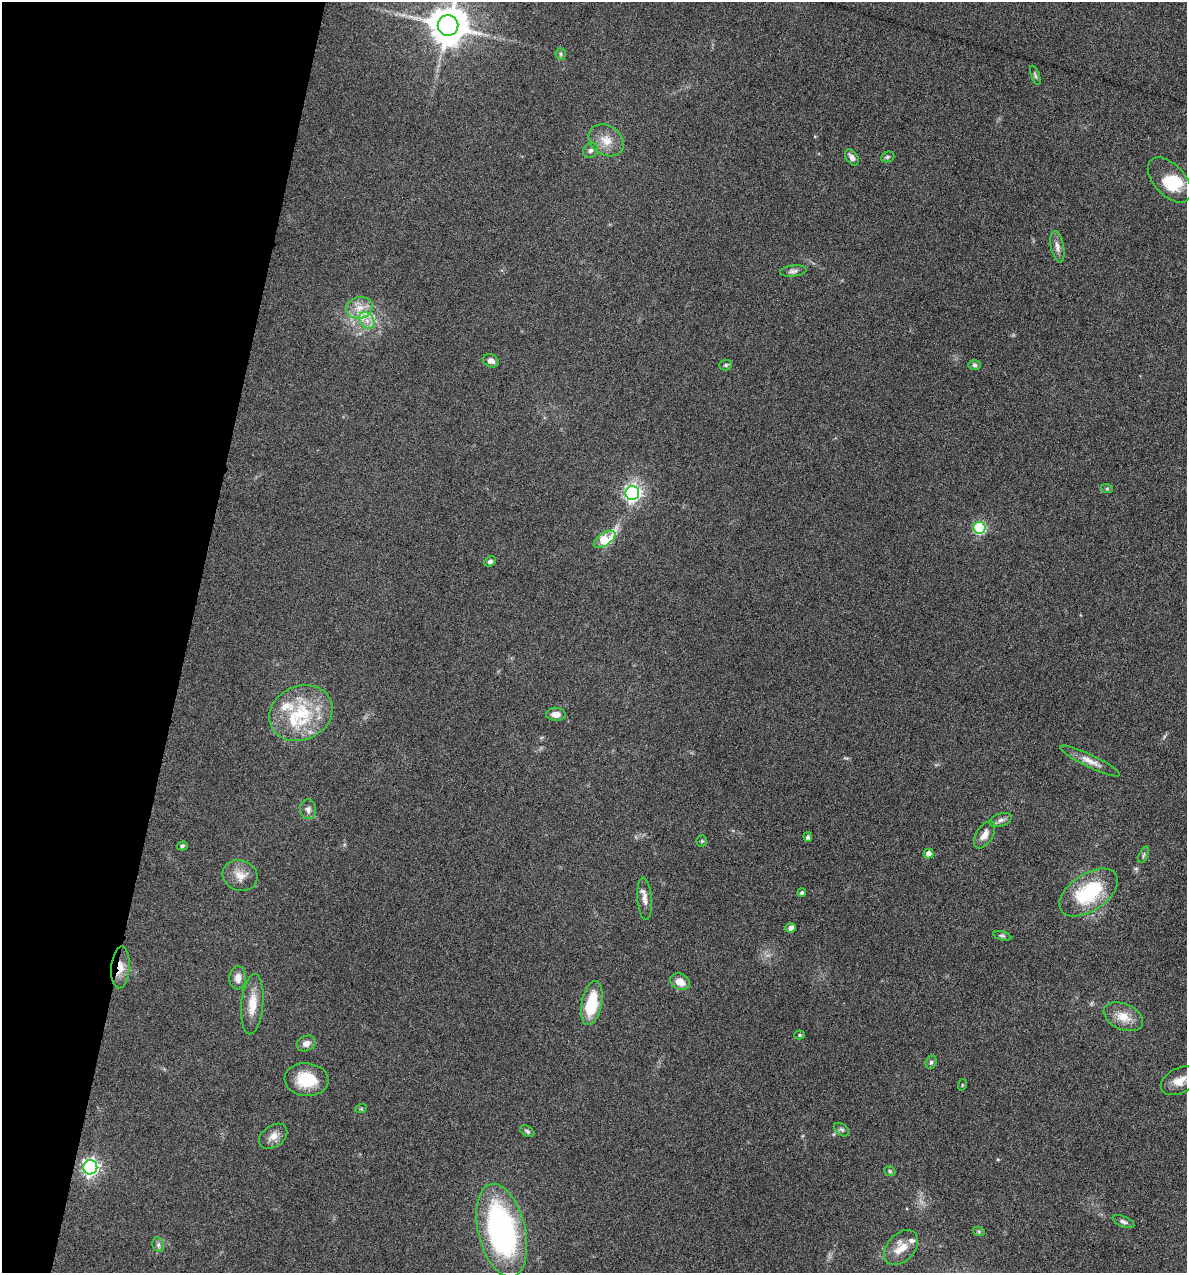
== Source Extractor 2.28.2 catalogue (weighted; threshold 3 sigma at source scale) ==
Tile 9 of 4 x 4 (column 1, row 3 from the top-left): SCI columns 122-1306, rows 1272-2542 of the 5105 x 5085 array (HDU 1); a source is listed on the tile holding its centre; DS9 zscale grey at full resolution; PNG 1189 x 1275 px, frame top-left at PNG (2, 2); each listed source drawn as its Kron ellipse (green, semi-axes under 4 px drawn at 4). Shown black and unused: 16% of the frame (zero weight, under 4 of 8 exposures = <1% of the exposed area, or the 3 px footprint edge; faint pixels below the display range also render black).
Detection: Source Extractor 2.28.2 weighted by HDU 2 'WHT'; one run over the whole footprint, this tile lists its part. Background 0.189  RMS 0.0062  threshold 0.0253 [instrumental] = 3 sigma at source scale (4.09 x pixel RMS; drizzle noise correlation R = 1.36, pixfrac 0.8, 0.05/0.05 arcsec/px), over >= 5 px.
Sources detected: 65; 1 inside a brighter object's white glare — neither listed nor drawn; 4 inside a brighter listed object's ellipse — not listed separately; the other 60 listed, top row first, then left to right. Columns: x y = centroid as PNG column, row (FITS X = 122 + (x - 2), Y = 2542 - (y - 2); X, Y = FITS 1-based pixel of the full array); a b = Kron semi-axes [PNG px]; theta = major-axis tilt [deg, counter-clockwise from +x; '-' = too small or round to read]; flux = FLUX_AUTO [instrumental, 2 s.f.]
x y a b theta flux
448 25 10 10 - 1700
561 54 6 5 - 0.96
1035 75 10 4 -71 1.1
606 140 19 14 -33 8.9
591 150 8 7 - 1.8
852 157 9 5 -56 2.9
888 157 7 5 21 0.91
1169 180 27 15 -47 20
1057 247 16 6 -78 3.3
793 271 13 5 7 2.2
359 308 13 11 15 7.1
367 321 9 7 -55 3.9
491 361 8 6 -24 3
726 365 6 5 - 0.99
974 365 6 5 - 1.1
1107 489 6 4 -18 0.73
632 493 7 7 - 180
979 528 6 6 - 58
605 539 12 6 35 25
490 561 6 5 - 1.6
301 713 32 27 24 35
556 714 9 6 -1 3.5
1090 761 33 6 -26 5.6
308 809 10 8 -82 2.9
1001 820 11 6 18 2.2
985 835 15 8 58 4.8
808 837 5 4 - 1.5
702 841 5 5 - 0.8
182 846 6 4 17 0.92
928 853 5 5 - 4
1144 855 9 3 68 0.99
240 876 18 15 -18 7.2
1089 892 33 18 34 38
802 893 4 4 - 1.1
645 899 21 7 -85 4.1
791 928 5 4 - 2.5
1002 936 9 4 -16 1.2
120 967 21 9 86 6.4
238 978 11 8 87 4.5
680 982 10 8 -25 6.2
592 1003 22 10 79 23
252 1004 30 11 85 11
1123 1017 21 12 -23 9.1
800 1035 5 4 - 0.71
306 1043 10 7 25 3.4
931 1062 7 5 72 1.2
306 1080 22 16 -6 18
1179 1081 19 12 28 7.8
962 1085 6 3 72 0.59
361 1109 6 4 18 0.66
842 1130 8 5 -40 1.1
527 1131 8 5 -31 1.2
273 1136 15 10 36 4.6
90 1167 7 7 - 200
890 1171 6 4 -23 0.88
1123 1222 11 5 -23 1.7
502 1230 48 23 -76 130
979 1232 6 4 -20 0.9
158 1245 7 5 -70 1.5
901 1248 20 13 47 9.4
Overlapping masked pixels (flux is a lower limit): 1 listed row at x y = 120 967
Isophote crosses this tile's border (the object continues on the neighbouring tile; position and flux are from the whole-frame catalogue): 1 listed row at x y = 448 25